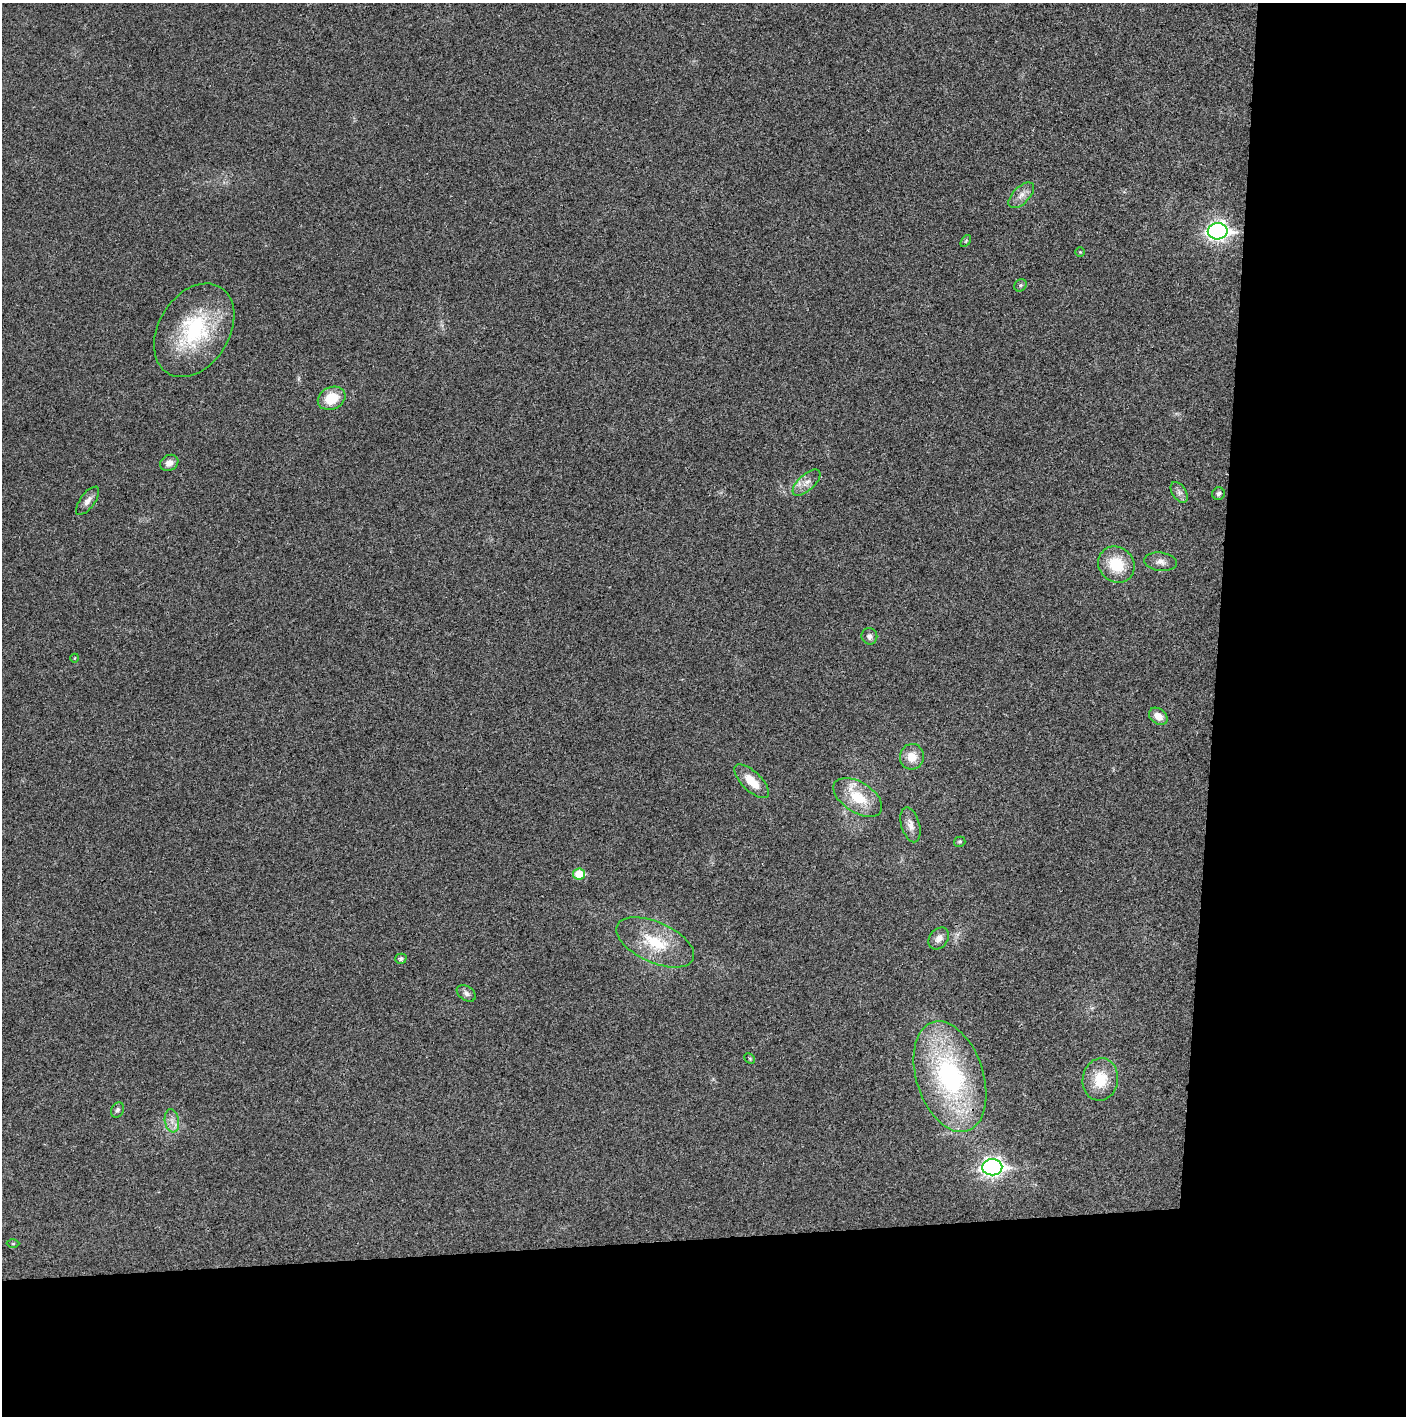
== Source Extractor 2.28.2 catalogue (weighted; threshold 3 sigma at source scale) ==
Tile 9 of 3 x 3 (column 3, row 3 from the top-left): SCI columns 2813-4216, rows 2-1415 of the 4218 x 4244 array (HDU 1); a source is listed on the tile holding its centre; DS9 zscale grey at full resolution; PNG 1408 x 1418 px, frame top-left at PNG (2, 3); each listed source drawn as its Kron ellipse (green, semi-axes under 4 px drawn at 4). Shown black and unused: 24% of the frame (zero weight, under 3 of 4 exposures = <1% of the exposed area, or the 3 px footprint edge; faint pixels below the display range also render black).
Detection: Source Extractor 2.28.2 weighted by HDU 2 'WHT'; one run over the whole footprint, this tile lists its part. Background 0.0196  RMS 0.0051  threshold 0.0229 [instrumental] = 3 sigma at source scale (4.5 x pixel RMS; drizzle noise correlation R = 1.50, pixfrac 1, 0.05/0.05 arcsec/px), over >= 5 px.
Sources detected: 34; all 34 listed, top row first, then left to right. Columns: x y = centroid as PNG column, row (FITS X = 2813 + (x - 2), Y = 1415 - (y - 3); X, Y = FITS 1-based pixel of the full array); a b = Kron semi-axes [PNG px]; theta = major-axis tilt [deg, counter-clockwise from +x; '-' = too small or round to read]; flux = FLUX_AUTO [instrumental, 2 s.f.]
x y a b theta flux
1021 195 16 8 46 4
1218 231 10 8 3 240
966 241 6 3 53 0.51
1080 252 5 4 - 0.61
1020 285 7 5 45 1
194 330 50 35 58 50
332 398 14 11 25 12
169 463 9 7 30 3.2
807 483 17 8 42 4.2
1179 492 11 7 -57 2.1
1218 494 6 6 - 1.4
88 501 17 7 54 3.2
1161 562 16 9 -7 3.3
1116 565 19 17 -41 17
869 636 8 8 - 2
75 658 4 3 - 0.34
1158 716 10 7 -37 5
912 757 13 12 - 6.9
752 781 22 9 -44 9.6
858 797 27 15 -32 17
910 825 18 9 -74 4
960 842 6 5 - 0.74
579 874 6 5 - 13
939 938 12 9 54 3.6
655 942 42 20 -24 24
401 959 5 5 - 1.3
466 993 10 7 -34 1.9
750 1059 6 4 -46 0.67
950 1077 57 33 -72 94
1100 1079 21 18 81 15
117 1110 8 6 65 1.3
172 1121 11 7 -80 3.2
992 1167 10 8 2 230
13 1244 6 4 1 0.58